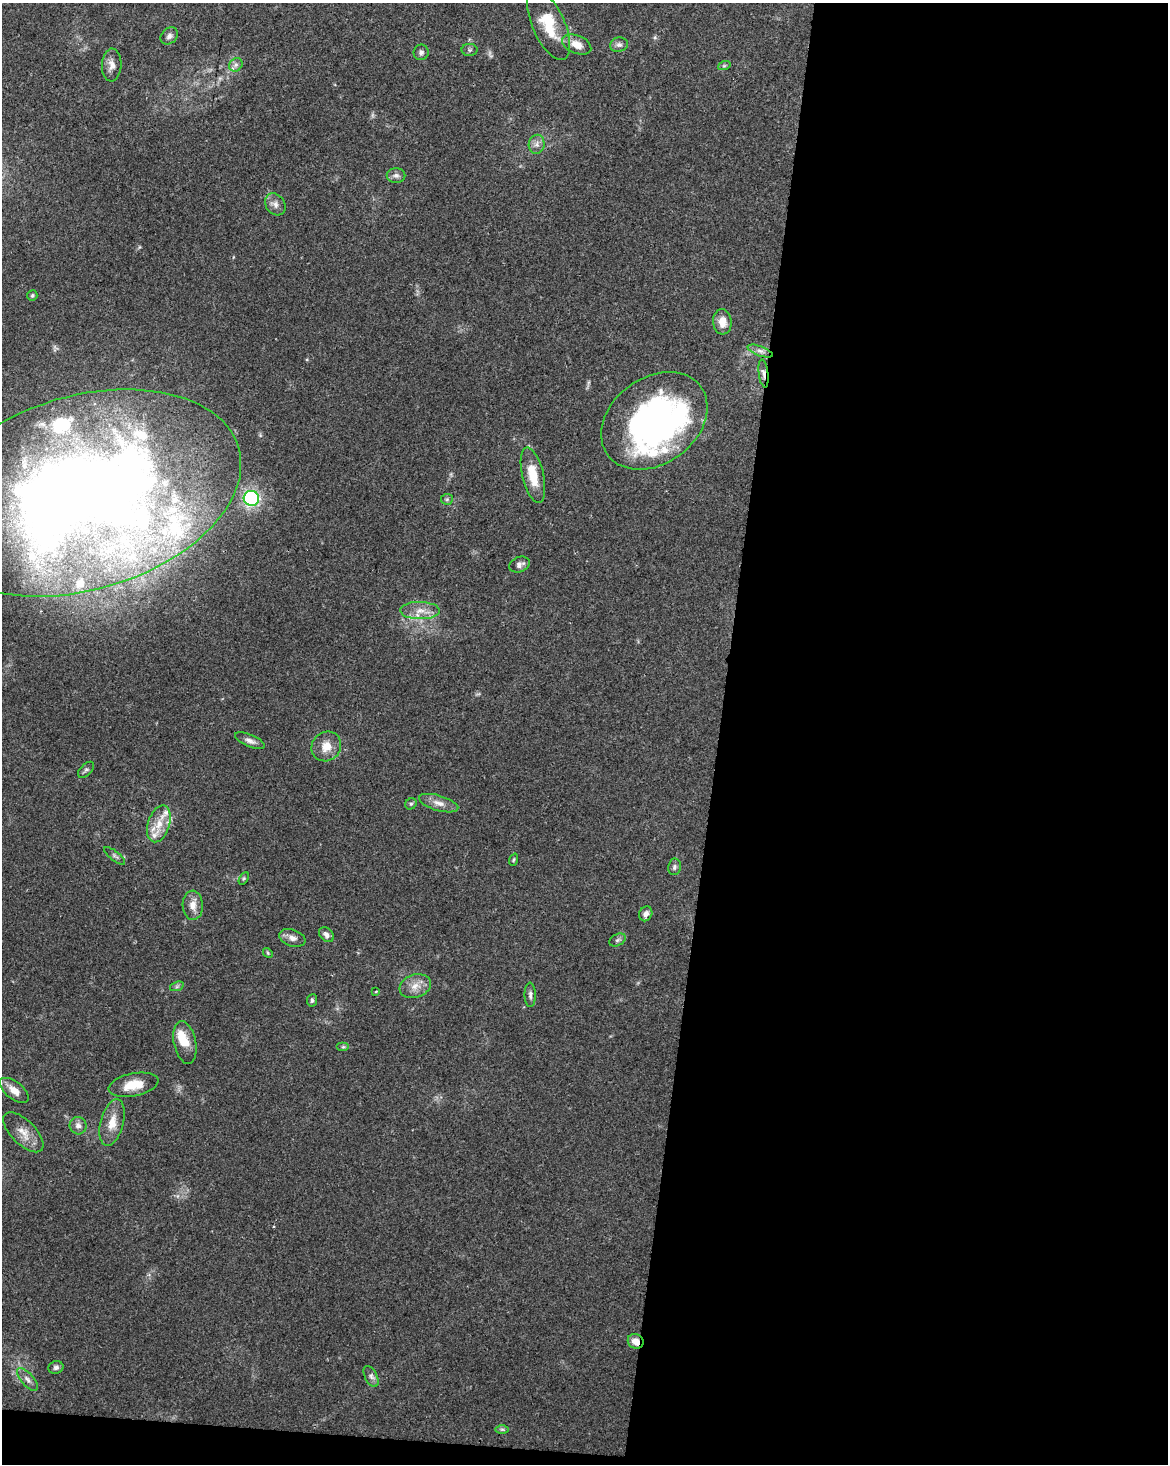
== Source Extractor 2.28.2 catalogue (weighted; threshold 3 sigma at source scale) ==
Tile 12 of 4 x 3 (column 4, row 3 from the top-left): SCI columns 3498-4663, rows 227-1688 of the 4670 x 4895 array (HDU 1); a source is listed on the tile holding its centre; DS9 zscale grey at full resolution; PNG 1170 x 1466 px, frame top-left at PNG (2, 3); each listed source drawn as its Kron ellipse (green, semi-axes under 4 px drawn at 4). Shown black and unused: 40% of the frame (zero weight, under 2 of 3 exposures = <1% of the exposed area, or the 3 px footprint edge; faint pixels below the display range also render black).
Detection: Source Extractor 2.28.2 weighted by HDU 2 'WHT'; one run over the whole footprint, this tile lists its part. Background 0.062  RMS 0.0069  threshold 0.0309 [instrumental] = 3 sigma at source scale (4.5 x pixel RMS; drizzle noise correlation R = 1.50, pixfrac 1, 0.0396/0.0396 arcsec/px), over >= 5 px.
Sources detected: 74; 2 too faint to see at this stretch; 2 inside a brighter object's white glare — neither listed nor drawn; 14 inside a brighter listed object's ellipse — not listed separately; the other 56 listed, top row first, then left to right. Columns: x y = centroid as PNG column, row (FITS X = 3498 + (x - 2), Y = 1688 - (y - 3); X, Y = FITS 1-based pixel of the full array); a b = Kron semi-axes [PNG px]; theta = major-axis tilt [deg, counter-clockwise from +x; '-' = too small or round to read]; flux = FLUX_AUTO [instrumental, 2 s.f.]
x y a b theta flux
549 25 38 16 -66 25
169 36 10 7 44 2.6
577 45 15 9 -22 8.2
619 45 9 7 12 2.4
470 50 8 6 1 1.5
421 52 8 7 - 2.1
112 65 16 9 87 5.4
236 65 7 6 - 2.3
724 66 6 4 19 1.1
537 144 9 8 - 3.6
396 175 9 7 0 2.7
275 204 12 9 -53 4
32 295 5 5 - 1.1
722 322 13 9 -85 7.1
760 351 13 5 -20 2.9
764 373 14 4 -83 3.6
654 421 58 43 36 260
533 475 28 10 -77 17
83 493 162 97 16 1100
251 498 7 7 - 88
447 499 6 5 - 1.3
519 564 10 7 20 3.5
420 611 20 8 -1 8.3
250 741 16 6 -23 3.4
326 746 15 14 - 9.3
86 770 10 5 46 1.7
439 803 20 7 -16 5.7
411 804 6 5 - 1.2
159 824 19 11 73 11
115 856 13 4 -39 1.8
514 860 6 4 70 0.92
674 867 8 6 80 1.9
244 878 7 4 59 0.95
193 905 14 10 -88 6.2
646 914 8 6 61 3.2
326 935 8 6 -46 2.8
292 938 13 8 -19 4.4
617 940 9 5 27 1.7
268 953 5 4 - 0.87
177 986 7 4 19 1.5
415 986 16 11 19 7.6
376 992 4 3 - 0.96
530 995 12 5 -90 2.4
312 1000 6 5 - 1.5
185 1042 21 11 -78 11
343 1047 6 4 0 1.1
133 1085 25 11 11 14
14 1090 17 8 -39 7.1
112 1123 24 11 75 11
78 1126 9 8 - 3.6
23 1132 25 12 -45 9
636 1341 8 7 - 6.2
56 1367 7 6 - 2.1
371 1376 11 6 -63 2.5
27 1379 14 6 -49 3.4
502 1429 6 4 -1 1.2
Overlapping masked pixels (flux is a lower limit): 3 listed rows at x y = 764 373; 83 493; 636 1341